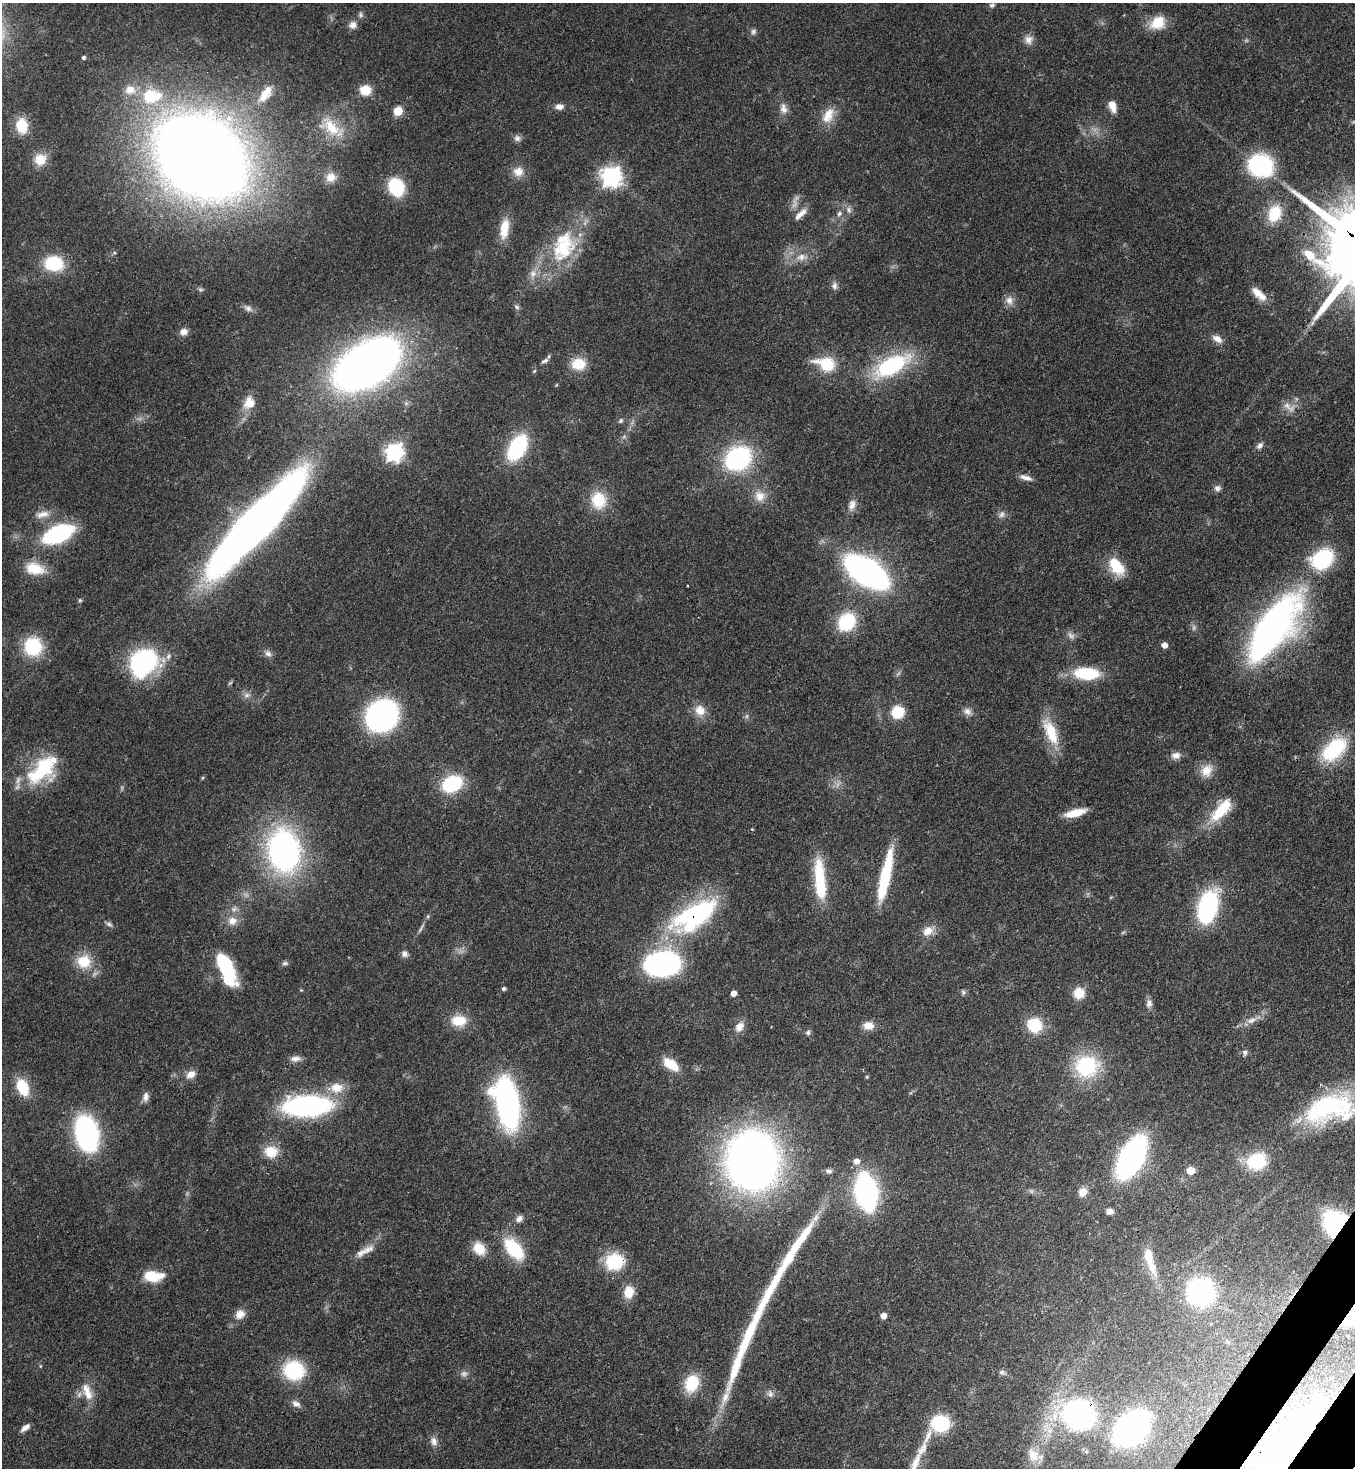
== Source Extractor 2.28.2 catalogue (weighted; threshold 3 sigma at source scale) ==
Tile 6 of 4 x 4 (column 2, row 2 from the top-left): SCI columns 1719-3071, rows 2990-4455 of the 6003 x 5980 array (HDU 1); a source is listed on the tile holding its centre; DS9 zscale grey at full resolution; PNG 1357 x 1470 px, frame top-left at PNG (2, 3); no overlay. Shown black and unused: <1% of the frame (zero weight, under 3 of 4 exposures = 7% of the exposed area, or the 3 px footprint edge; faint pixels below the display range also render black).
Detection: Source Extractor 2.28.2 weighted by HDU 2 'WHT'; one run over the whole footprint, this tile lists its part. Background 0.0899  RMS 0.0041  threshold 0.0183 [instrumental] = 3 sigma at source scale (4.5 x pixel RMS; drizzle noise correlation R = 1.50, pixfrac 1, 0.05/0.05 arcsec/px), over >= 5 px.
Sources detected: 192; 4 too faint to see at this stretch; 3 inside a brighter object's white glare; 1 long thin detection or spike segment (spike, bleed or trail) — not listed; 12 inside a brighter listed object's ellipse — not listed separately; the other 172 listed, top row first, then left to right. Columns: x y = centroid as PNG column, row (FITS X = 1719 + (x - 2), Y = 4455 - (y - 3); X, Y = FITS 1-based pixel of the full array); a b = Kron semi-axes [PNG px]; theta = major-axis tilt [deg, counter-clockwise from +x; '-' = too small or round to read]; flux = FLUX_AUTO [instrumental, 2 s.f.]
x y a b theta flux
992 5 8 6 7 1
361 15 8 6 -57 1
1158 23 20 15 31 9.2
353 25 10 9 - 2.7
753 32 8 7 - 1.2
1029 40 12 11 - 3.1
1246 40 7 4 -19 0.62
83 57 4 4 - 0.88
365 90 11 11 - 7.7
265 94 25 11 55 6.7
152 96 31 21 4 23
1112 105 10 6 -72 5.8
559 107 10 7 3 2.5
783 109 16 9 -76 3
398 111 5 5 - 20
828 115 24 14 63 7
22 126 16 12 -83 9.2
331 127 35 20 -38 15
517 138 9 8 - 1.7
201 157 63 50 -36 860
40 159 14 13 - 6.3
1261 166 25 22 -17 40
518 172 14 13 - 4.7
331 177 15 13 28 4.8
611 177 8 8 - 220
396 187 15 12 -66 27
849 210 9 7 -57 1.7
1274 213 19 13 66 15
839 214 8 6 58 1.4
799 215 13 8 51 2.8
504 229 25 10 82 8.9
564 248 41 29 44 30
801 257 15 9 8 4.3
54 263 16 13 -6 22
834 286 10 7 86 1.7
1259 294 23 9 -43 5.3
1009 300 13 11 88 3
517 307 8 6 -52 1
248 308 13 7 -32 1.8
183 332 9 8 - 2.5
1217 339 14 8 -31 2.9
545 361 11 5 29 1.3
367 364 49 28 33 380
578 364 16 13 -3 9.5
826 364 25 16 -17 15
891 366 44 19 28 40
534 371 5 4 - 0.53
556 385 5 3 - 0.37
249 403 16 13 61 6.4
1289 407 20 8 -40 3.3
621 421 7 5 52 0.8
1260 446 9 6 42 1.6
517 448 22 13 60 41
394 452 7 7 - 170
738 458 15 12 36 97
1026 478 15 6 -17 2.6
1217 488 9 8 - 1.6
759 496 16 14 -53 5.7
598 500 21 18 -85 14
852 505 15 9 70 3
42 514 21 9 12 4.4
1002 514 10 7 58 1.7
256 523 88 18 47 620
58 534 21 11 24 71
1322 559 21 16 32 34
1116 566 21 12 -53 13
35 568 26 15 -13 10
866 572 26 13 -33 250
687 585 2 2 - 0.34
80 600 6 4 -68 0.6
846 622 17 14 49 25
1271 629 42 17 53 310
1071 635 12 7 -45 1.8
1164 645 5 5 - 3.5
33 647 16 16 - 25
268 653 10 8 -41 1.8
144 661 28 22 25 58
1086 673 27 13 -2 22
247 695 10 6 10 1.7
700 710 16 13 -54 5.3
967 711 12 9 -27 2.4
898 712 12 11 - 13
382 716 20 18 43 140
747 716 7 4 89 0.79
1051 732 36 14 -66 14
1334 749 32 19 42 28
1176 755 12 9 9 2.7
43 769 40 21 44 33
1206 770 17 14 54 5.8
202 778 5 4 - 0.48
452 784 16 12 25 35
1221 810 36 13 48 15
1075 813 24 8 14 8.2
752 829 4 4 - 0.33
284 850 37 27 -82 120
885 876 53 9 78 28
820 880 46 11 -85 24
1207 907 19 11 72 85
697 913 63 26 27 62
232 921 14 12 3 4.4
109 924 10 5 -29 1.1
421 929 15 3 57 1.3
928 931 14 11 31 4.7
404 954 8 8 - 1.7
84 961 21 18 -17 11
285 963 9 5 1 1
662 964 21 14 5 140
225 965 31 12 -60 28
504 989 4 4 - 0.94
301 990 4 4 - 0.39
963 992 7 6 - 0.9
733 993 5 4 - 3
1079 993 11 10 - 8
1149 1003 11 8 -85 1.9
1251 1020 16 8 18 3.3
459 1021 17 12 -3 10
1034 1025 13 12 - 17
868 1026 13 10 -3 4.2
739 1027 14 10 54 3.8
808 1032 7 7 - 1.1
1245 1053 9 7 -84 1.3
295 1059 15 8 3 2.5
671 1064 19 10 -37 9.4
1086 1066 19 18 - 36
191 1074 13 9 32 3.3
867 1077 5 4 - 0.48
23 1087 18 11 -67 13
337 1088 20 15 4 7.8
146 1097 12 7 79 2.2
507 1103 38 17 -78 140
307 1106 32 13 2 120
1328 1107 64 31 18 54
86 1133 22 13 -78 130
271 1152 16 14 -11 8.1
1131 1157 25 12 61 210
753 1160 36 31 -86 410
856 1161 6 6 - 3.1
1257 1161 18 15 24 23
1191 1170 6 6 - 6.4
829 1171 10 6 -6 1.3
866 1192 22 12 -80 140
1083 1192 11 10 - 3.7
1110 1211 8 7 - 2.1
519 1219 9 7 50 2
1336 1224 18 16 -55 81
479 1249 16 12 -46 7.6
514 1249 25 14 -50 22
361 1253 20 8 36 3.9
790 1254 90 11 58 29
614 1262 19 17 10 20
1152 1266 26 11 -66 7.9
153 1276 23 12 -1 11
1200 1291 18 17 - 84
629 1292 15 12 81 6.4
240 1314 13 12 - 3.8
883 1316 5 5 - 3.6
1354 1316 33 22 42 36
748 1336 79 12 67 28
40 1366 5 3 - 0.39
294 1370 20 18 -19 27
1002 1372 9 6 -1 1.1
692 1383 19 14 72 15
87 1392 27 12 -68 6.5
770 1394 10 9 - 1.9
1316 1398 11 11 - 5.2
296 1404 13 8 -28 2.2
1079 1415 20 18 -18 130
940 1423 15 13 4 29
25 1428 12 6 38 2.1
1131 1428 23 15 41 190
434 1441 13 9 -71 2.5
1033 1455 21 15 -55 7.3
Overlapping masked pixels (flux is a lower limit): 8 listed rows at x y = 367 364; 697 913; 1336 1224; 479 1249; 614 1262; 1354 1316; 1079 1415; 1131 1428
Isophote crosses this tile's border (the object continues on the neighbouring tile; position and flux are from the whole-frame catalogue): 2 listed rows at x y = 1328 1107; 1354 1316
Unlisted compact peaks at least as high as the median listed source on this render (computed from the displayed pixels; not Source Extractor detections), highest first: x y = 1312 254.